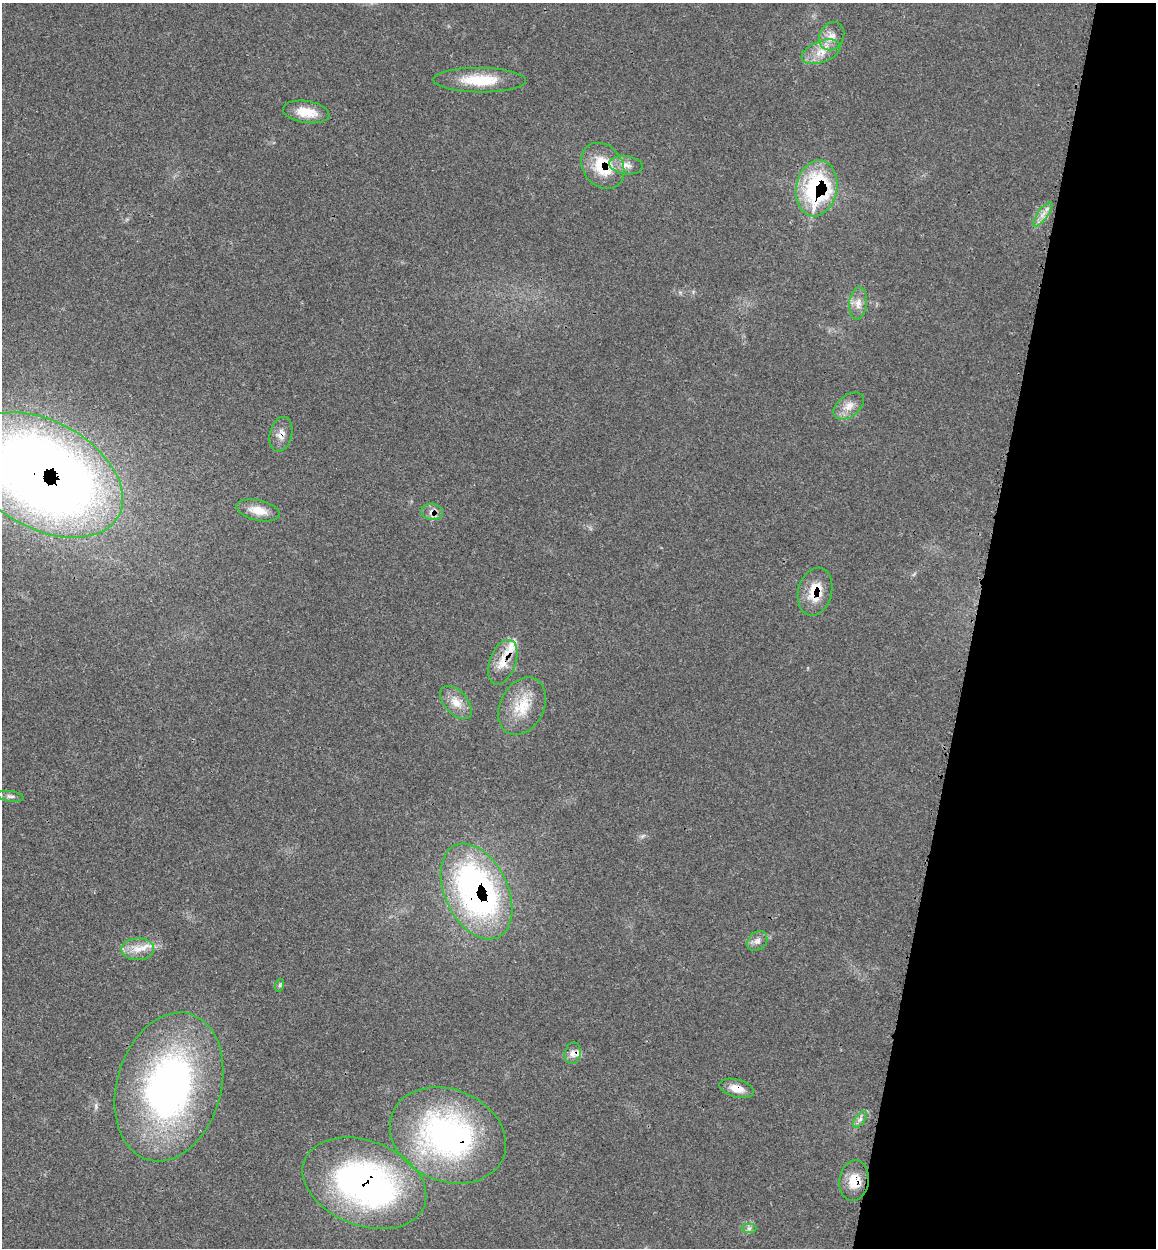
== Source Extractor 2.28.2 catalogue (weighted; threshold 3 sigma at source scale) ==
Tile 8 of 4 x 4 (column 4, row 2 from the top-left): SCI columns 3786-4939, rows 2583-3828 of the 5150 x 5164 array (HDU 1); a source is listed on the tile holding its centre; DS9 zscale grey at full resolution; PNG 1158 x 1250 px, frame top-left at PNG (2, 3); each listed source drawn as its Kron ellipse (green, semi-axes under 4 px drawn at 4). Shown black and unused: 16% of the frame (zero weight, under 3 of 4 exposures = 8% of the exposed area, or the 3 px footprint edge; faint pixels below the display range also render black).
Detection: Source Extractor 2.28.2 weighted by HDU 2 'WHT'; one run over the whole footprint, this tile lists its part. Background 0.0213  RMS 0.0033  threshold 0.0149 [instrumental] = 3 sigma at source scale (4.5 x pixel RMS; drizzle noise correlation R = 1.50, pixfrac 1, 0.05/0.05 arcsec/px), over >= 5 px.
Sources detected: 33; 2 inside a brighter listed object's ellipse — not listed separately; the other 31 listed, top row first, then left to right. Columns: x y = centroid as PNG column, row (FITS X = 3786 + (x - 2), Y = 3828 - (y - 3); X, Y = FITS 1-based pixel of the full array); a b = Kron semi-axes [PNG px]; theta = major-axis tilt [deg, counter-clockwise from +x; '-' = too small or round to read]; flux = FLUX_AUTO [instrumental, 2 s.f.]
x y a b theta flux
832 36 15 12 59 3.3
821 52 20 10 21 4.8
480 80 46 12 -1 12
306 112 23 11 -8 6.2
626 165 17 9 -7 2.8
603 166 25 19 -54 13
817 188 28 20 79 44
1043 214 14 5 54 2.1
858 303 16 8 85 2.8
849 406 17 10 37 3.2
281 434 18 11 76 2.8
44 475 85 53 -29 420
258 510 22 10 -12 4.7
432 512 11 8 -5 2.1
815 592 24 17 75 8.3
503 662 23 13 70 6.1
456 702 20 11 -48 4.2
522 706 30 22 62 11
10 796 13 5 -8 1.1
476 891 51 31 -65 100
757 941 11 8 44 1.7
138 949 16 11 1 4.2
280 985 6 4 72 0.49
573 1053 11 8 77 1.8
169 1087 76 52 74 120
737 1088 18 9 -15 3.6
860 1119 10 5 54 1.1
448 1135 60 46 -22 84
854 1181 20 14 81 6.1
364 1183 64 42 -21 100
749 1228 7 4 1 0.75
Overlapping masked pixels (flux is a lower limit): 12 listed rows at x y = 603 166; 817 188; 281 434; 44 475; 432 512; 815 592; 503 662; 476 891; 737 1088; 448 1135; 854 1181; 364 1183
Isophote crosses this tile's border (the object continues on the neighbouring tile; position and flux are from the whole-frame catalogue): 1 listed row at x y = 44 475